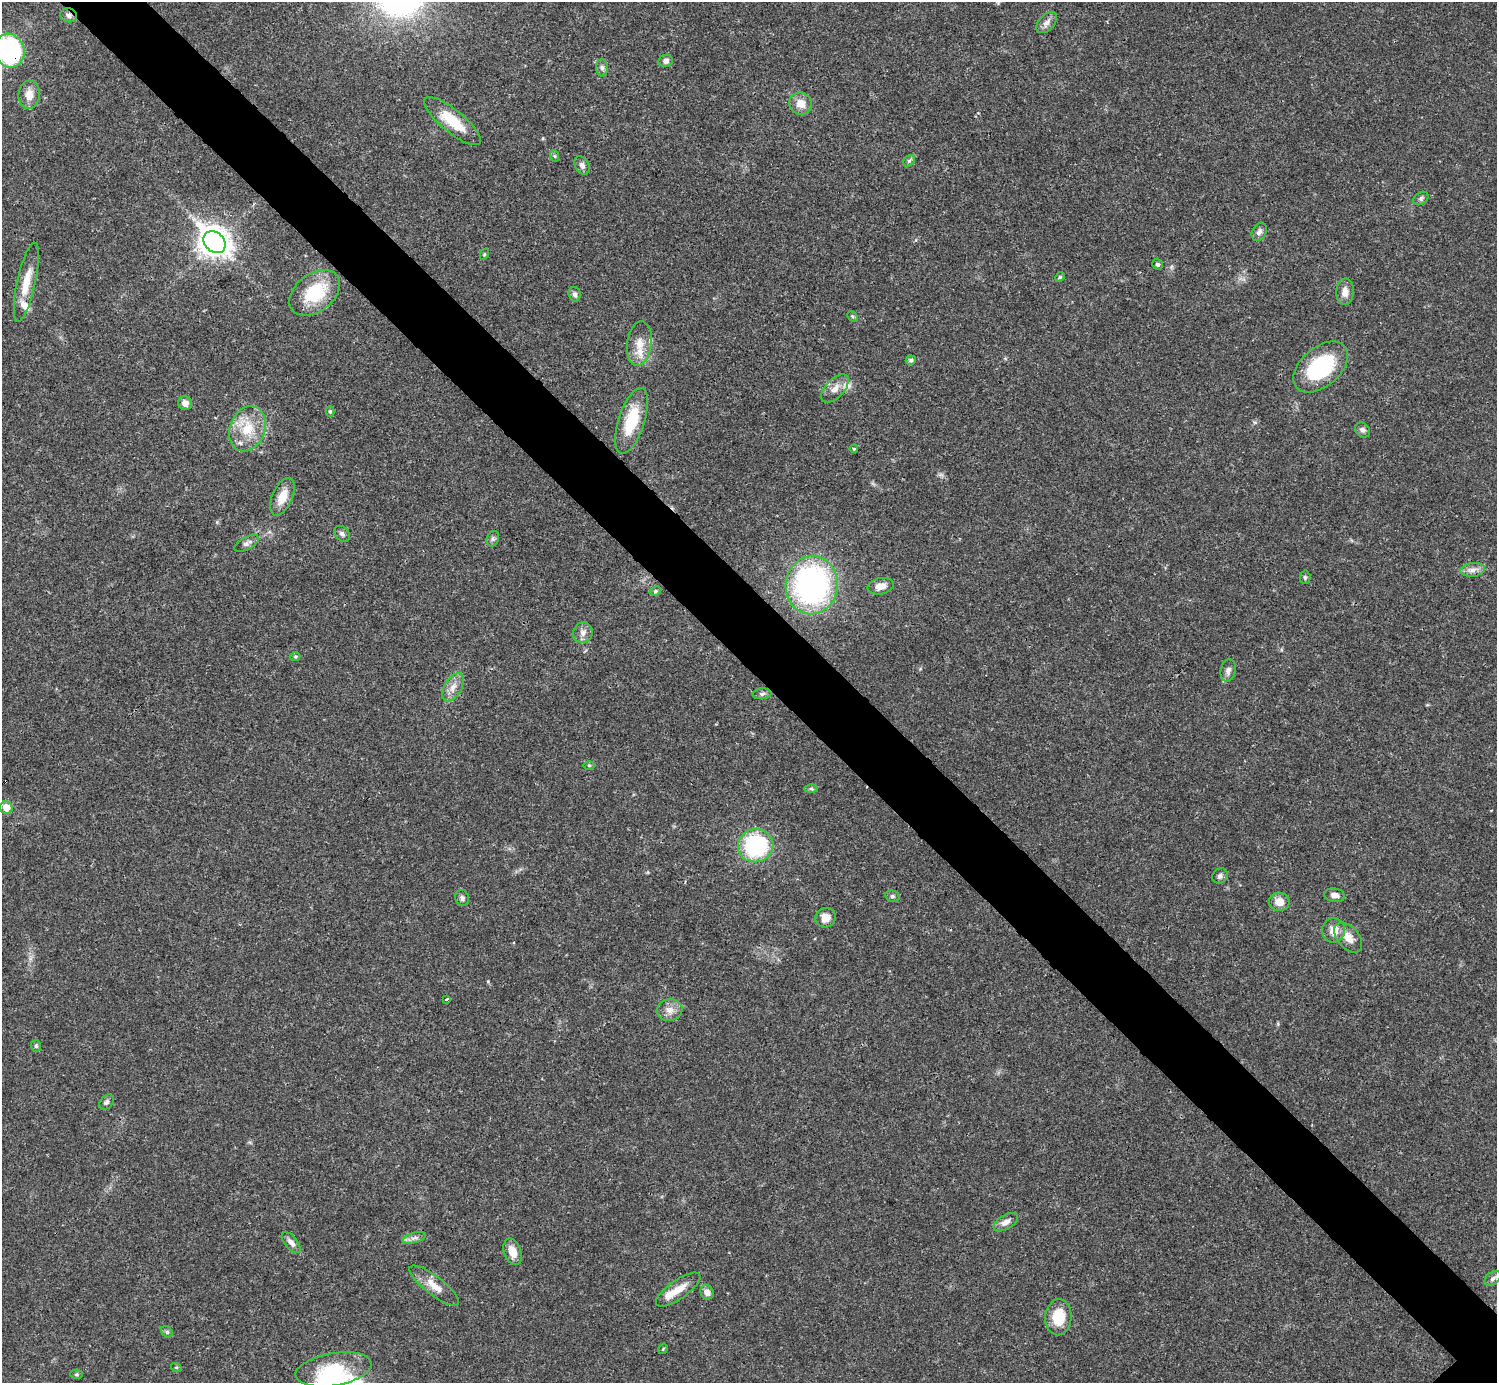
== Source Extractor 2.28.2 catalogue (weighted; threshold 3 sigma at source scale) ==
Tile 11 of 4 x 4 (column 3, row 3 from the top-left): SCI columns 2990-4484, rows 1539-2919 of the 5981 x 5980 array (HDU 1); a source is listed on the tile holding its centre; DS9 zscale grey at full resolution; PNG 1499 x 1385 px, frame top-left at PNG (2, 2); each listed source drawn as its Kron ellipse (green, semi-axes under 4 px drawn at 4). Shown black and unused: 6% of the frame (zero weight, under 3 of 4 exposures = <1% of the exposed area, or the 3 px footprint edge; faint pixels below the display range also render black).
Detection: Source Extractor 2.28.2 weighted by HDU 2 'WHT'; one run over the whole footprint, this tile lists its part. Background 0.0207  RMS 0.0022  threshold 0.01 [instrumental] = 3 sigma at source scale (4.5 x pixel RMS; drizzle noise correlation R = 1.50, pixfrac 1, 0.05/0.05 arcsec/px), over >= 5 px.
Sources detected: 79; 3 inside a brighter listed object's ellipse — not listed separately; the other 76 listed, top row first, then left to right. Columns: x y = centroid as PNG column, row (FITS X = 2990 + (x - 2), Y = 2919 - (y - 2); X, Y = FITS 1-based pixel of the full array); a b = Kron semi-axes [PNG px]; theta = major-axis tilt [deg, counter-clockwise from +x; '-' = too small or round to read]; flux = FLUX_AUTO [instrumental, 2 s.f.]
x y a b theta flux
69 15 8 7 - 0.95
1046 23 12 7 46 1.3
10 51 17 14 -72 36
666 61 7 6 - 0.85
602 68 8 6 -89 0.72
29 95 14 10 85 2.4
800 103 12 11 - 2.5
453 121 35 11 -39 7.2
555 156 6 3 -70 0.28
909 161 6 5 - 0.47
582 165 10 6 -58 0.95
1421 198 8 6 30 0.56
1259 232 9 7 62 0.92
214 242 12 9 -43 280
484 254 6 4 60 0.27
1157 264 5 5 - 0.46
1060 277 5 4 - 0.3
26 282 40 9 78 4.4
1345 292 13 8 87 1.7
315 293 28 19 37 12
575 294 7 6 - 0.65
853 316 6 4 -46 0.29
639 344 22 12 82 3.6
911 360 5 4 - 0.56
1321 367 32 19 40 18
835 388 17 9 47 2
185 403 7 6 - 1.2
330 411 5 4 - 0.28
632 421 34 13 72 9.1
247 429 23 17 69 6.8
1363 430 8 6 -43 0.74
854 449 4 3 - 0.26
282 497 20 10 67 3.2
342 534 9 6 -47 0.7
493 539 8 6 70 0.54
246 543 13 6 29 0.96
1473 570 12 6 7 1.2
1305 577 7 5 -88 0.4
812 585 29 26 82 57
881 586 13 8 11 1.9
655 591 6 4 28 0.34
583 633 10 9 - 1.3
295 656 5 3 - 0.26
1228 670 11 7 79 0.95
453 687 15 8 60 2
762 694 9 5 6 0.54
589 765 6 4 -1 0.27
811 789 7 4 -1 0.41
6 808 6 6 - 2.6
756 846 18 16 18 25
1220 876 8 7 - 0.71
1334 895 10 6 -7 1.3
892 896 7 5 -12 0.49
462 898 8 7 - 0.64
1279 902 10 9 - 2.4
826 918 10 9 - 2.3
1334 930 12 11 - 2.5
1348 938 17 11 -49 2.6
447 999 4 2 - 0.32
670 1010 13 10 9 1.8
36 1046 6 5 - 0.4
107 1102 9 6 51 0.59
1006 1222 13 7 31 1.4
414 1238 12 5 15 0.9
291 1243 12 6 -50 1.1
513 1252 14 8 -71 2.9
1493 1278 9 6 39 0.67
434 1286 30 9 -38 3.2
678 1290 26 9 35 3.1
707 1292 7 6 - 1.3
1058 1317 18 13 87 5.8
167 1332 6 5 - 0.43
663 1349 6 3 57 0.24
176 1367 5 3 - 0.21
333 1369 38 16 10 9
76 1374 6 4 1 0.32
Overlapping masked pixels (flux is a lower limit): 2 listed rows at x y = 69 15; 10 51
Isophote crosses this tile's border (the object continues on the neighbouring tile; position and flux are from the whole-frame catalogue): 1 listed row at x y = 10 51